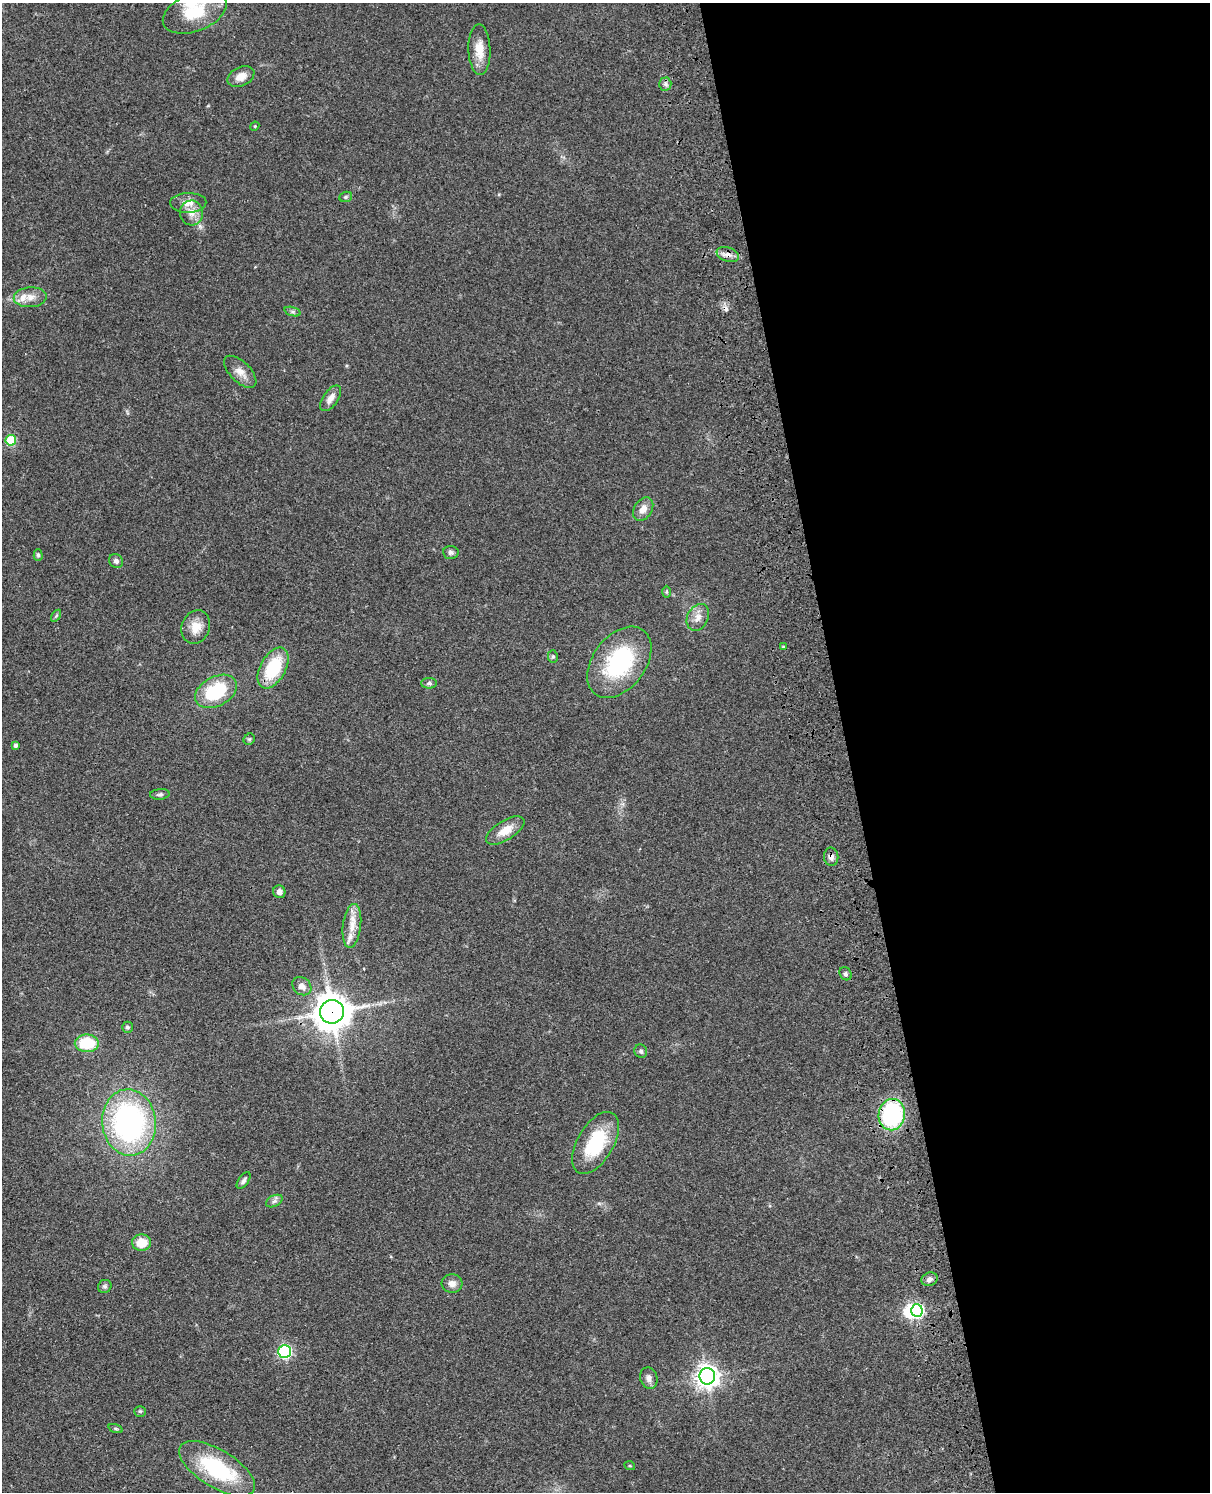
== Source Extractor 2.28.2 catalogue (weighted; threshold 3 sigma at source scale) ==
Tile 8 of 4 x 3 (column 4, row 2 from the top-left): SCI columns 3746-4953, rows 1775-3264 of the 5072 x 4926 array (HDU 1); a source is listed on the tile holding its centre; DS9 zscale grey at full resolution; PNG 1212 x 1494 px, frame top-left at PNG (2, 3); each listed source drawn as its Kron ellipse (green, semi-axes under 4 px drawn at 4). Shown black and unused: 30% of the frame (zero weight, under 3 of 4 exposures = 6% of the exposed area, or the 3 px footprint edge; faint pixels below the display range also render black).
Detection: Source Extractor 2.28.2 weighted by HDU 2 'WHT'; one run over the whole footprint, this tile lists its part. Background 0.0831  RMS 0.0061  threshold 0.0275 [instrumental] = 3 sigma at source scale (4.5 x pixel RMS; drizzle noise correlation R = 1.50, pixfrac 1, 0.05/0.05 arcsec/px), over >= 5 px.
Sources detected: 63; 1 inside a brighter object's white glare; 1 cosmic-ray / hot-pixel residue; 1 long thin detection or spike segment (spike, bleed or trail) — neither listed nor drawn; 2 inside a brighter listed object's ellipse — not listed separately; the other 58 listed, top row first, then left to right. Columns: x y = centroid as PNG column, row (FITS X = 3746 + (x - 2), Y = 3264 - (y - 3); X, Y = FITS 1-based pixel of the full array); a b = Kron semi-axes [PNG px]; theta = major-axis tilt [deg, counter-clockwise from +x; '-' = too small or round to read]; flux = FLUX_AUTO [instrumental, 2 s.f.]
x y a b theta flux
195 12 33 19 22 23
479 50 25 11 -88 9.5
241 76 14 9 25 5.9
665 84 6 6 - 1.5
255 126 5 3 - 0.53
346 197 6 5 - 1
188 203 18 10 2 6
192 213 12 11 - 5.9
728 254 11 7 -19 3.3
30 297 16 10 3 5.8
292 312 8 4 -19 1.2
240 372 20 10 -45 5.9
331 398 15 7 56 4.3
11 440 5 5 - 31
643 509 12 9 57 4.9
451 552 8 6 -4 1.7
38 555 6 4 -88 1.1
116 561 7 6 - 2
666 592 6 4 89 0.8
56 616 6 4 56 0.86
698 617 14 10 63 5.2
196 627 17 14 70 7.9
783 647 3 3 - 0.62
553 657 6 5 - 1.3
619 662 40 26 52 60
273 668 22 12 60 30
429 683 8 5 0 1.5
216 691 22 14 28 38
249 739 6 5 - 1.1
16 745 4 3 - 1.7
160 794 10 5 5 1.5
505 831 22 10 31 8.7
831 857 9 7 -83 2.5
279 892 6 6 - 2.5
352 926 22 9 83 7.7
845 974 7 5 -54 1.4
302 986 10 8 -39 3.4
332 1012 12 11 - 1200
127 1027 5 5 - 1.3
87 1043 12 9 -1 23
641 1051 7 6 - 1.5
892 1115 16 13 79 72
129 1122 33 27 -84 130
596 1143 34 18 60 37
244 1180 9 5 54 1.6
274 1201 9 5 25 1.7
142 1243 9 8 - 11
930 1279 8 6 18 2.4
452 1284 10 9 - 3.9
105 1286 7 6 - 1.3
917 1311 6 6 - 92
284 1351 6 6 - 100
707 1376 8 8 - 470
649 1378 11 8 -75 3.1
140 1411 6 5 - 0.94
116 1429 7 3 -19 0.93
630 1466 5 3 - 0.55
217 1469 43 19 -31 53
Overlapping masked pixels (flux is a lower limit): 4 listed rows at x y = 728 254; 831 857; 332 1012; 892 1115
Isophote crosses this tile's border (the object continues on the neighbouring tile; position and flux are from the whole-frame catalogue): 1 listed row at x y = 195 12